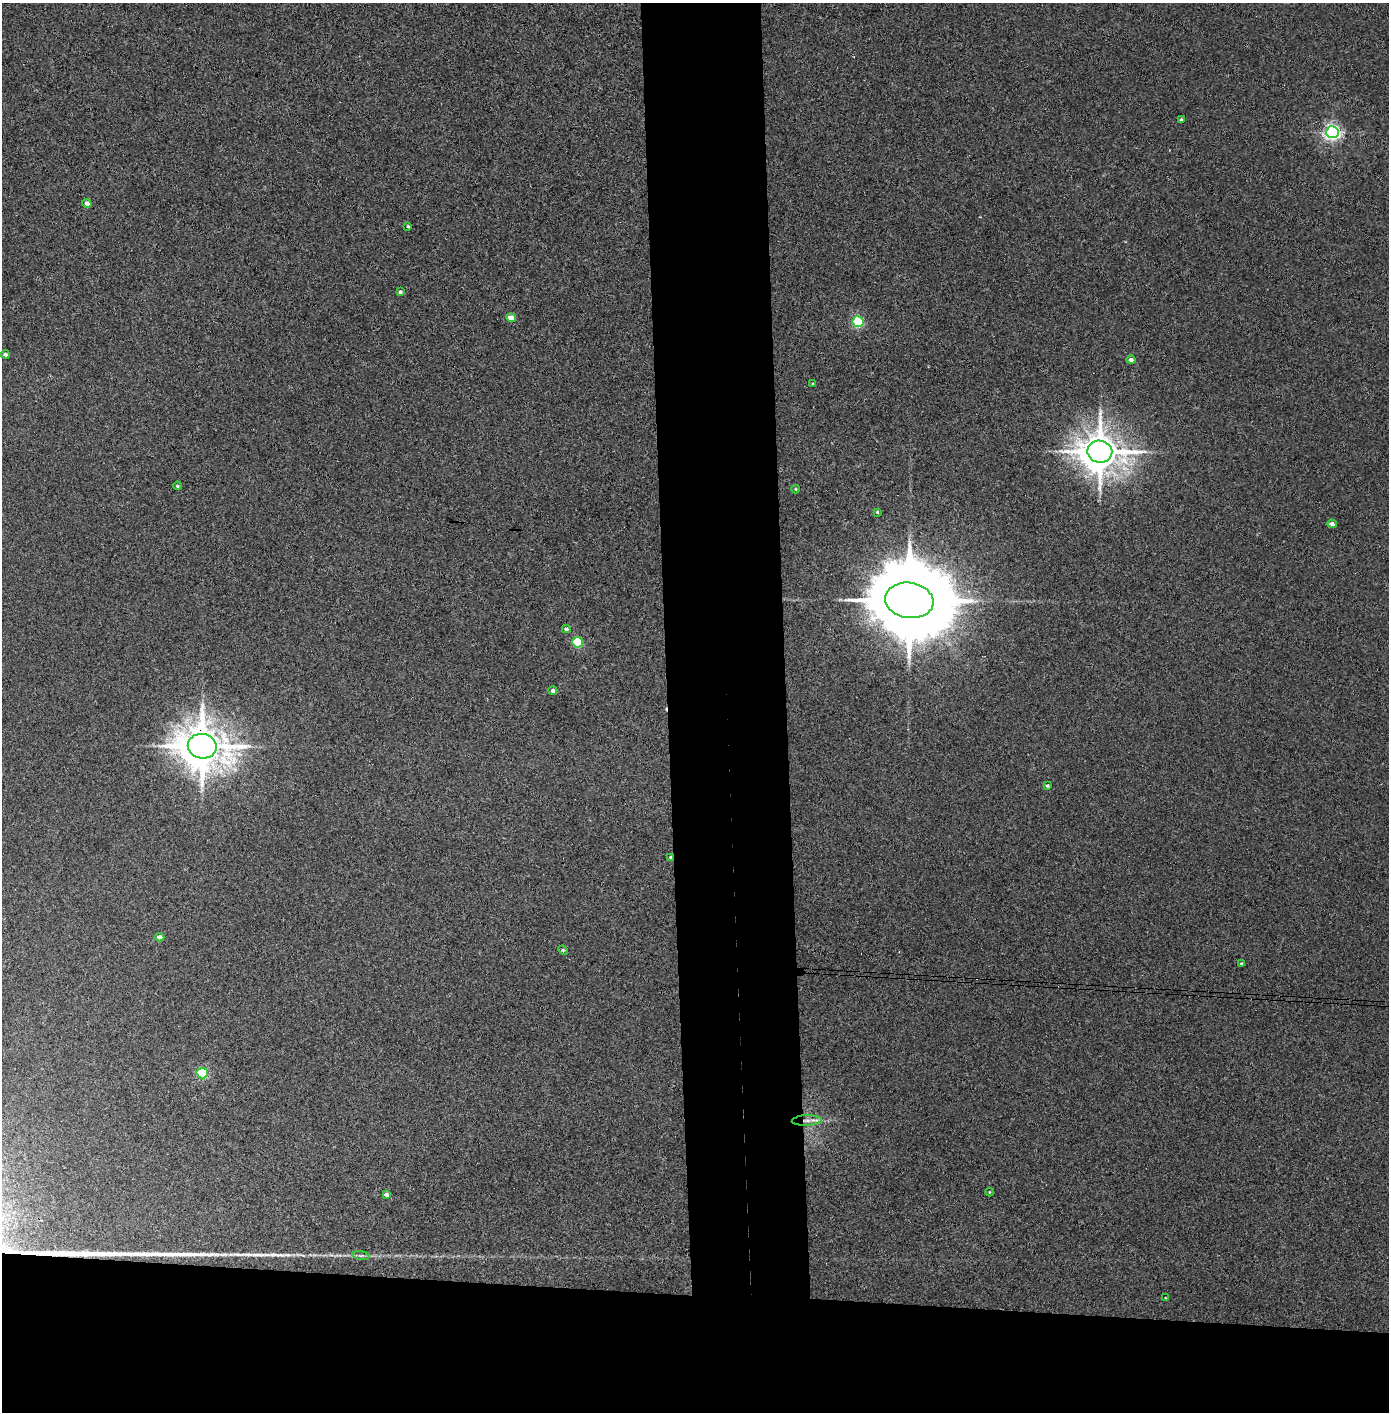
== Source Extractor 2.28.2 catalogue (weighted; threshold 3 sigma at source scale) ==
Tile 8 of 3 x 3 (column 2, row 3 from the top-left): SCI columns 1468-2854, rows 5-1414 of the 4321 x 4242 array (HDU 1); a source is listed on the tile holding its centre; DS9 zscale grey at full resolution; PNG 1391 x 1414 px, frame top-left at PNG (2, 3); each listed source drawn as its Kron ellipse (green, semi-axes under 4 px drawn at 4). Shown black and unused: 16% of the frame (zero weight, under 3 of 4 exposures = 6% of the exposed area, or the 3 px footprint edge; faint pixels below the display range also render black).
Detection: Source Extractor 2.28.2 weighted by HDU 2 'WHT'; one run over the whole footprint, this tile lists its part. Background 0.0767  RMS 0.0062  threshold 0.0277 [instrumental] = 3 sigma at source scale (4.5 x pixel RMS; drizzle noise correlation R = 1.50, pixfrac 1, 0.05/0.05 arcsec/px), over >= 5 px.
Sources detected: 33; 1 cosmic-ray / hot-pixel residue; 1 long thin detection or spike segment (spike, bleed or trail) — neither listed nor drawn; the other 31 listed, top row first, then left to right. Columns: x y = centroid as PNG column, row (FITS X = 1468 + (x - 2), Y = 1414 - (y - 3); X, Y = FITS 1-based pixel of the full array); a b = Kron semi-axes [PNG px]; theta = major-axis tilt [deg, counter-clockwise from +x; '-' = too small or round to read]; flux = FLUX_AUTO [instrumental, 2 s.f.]
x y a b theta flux
1181 119 4 4 - 0.9
1332 132 6 6 - 210
87 203 4 4 - 3.4
408 226 4 3 - 0.79
400 292 4 4 - 1
511 318 5 4 - 6
858 322 5 5 - 63
5 354 4 3 - 1.8
1131 360 4 4 - 2.1
813 384 4 3 - 0.74
1100 452 12 11 - 1900
177 486 4 3 - 0.75
795 489 4 3 - 0.6
877 512 3 3 - 0.67
1332 524 5 4 - 2.7
909 600 24 17 -8 10000
566 629 4 4 - 1.4
577 642 5 5 - 43
553 691 4 4 - 1.8
202 746 14 12 -11 2500
1047 786 3 3 - 0.91
671 857 4 4 - 1.3
160 937 5 4 - 3.1
563 950 5 4 - 0.73
1241 964 3 3 - 0.67
202 1073 5 5 - 50
807 1120 15 5 2 4.1
989 1192 4 3 - 0.44
386 1194 4 4 - 1.9
361 1255 8 4 -8 1.3
1166 1298 3 2 - 0.4
Overlapping masked pixels (flux is a lower limit): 3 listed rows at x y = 202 746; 671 857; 807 1120